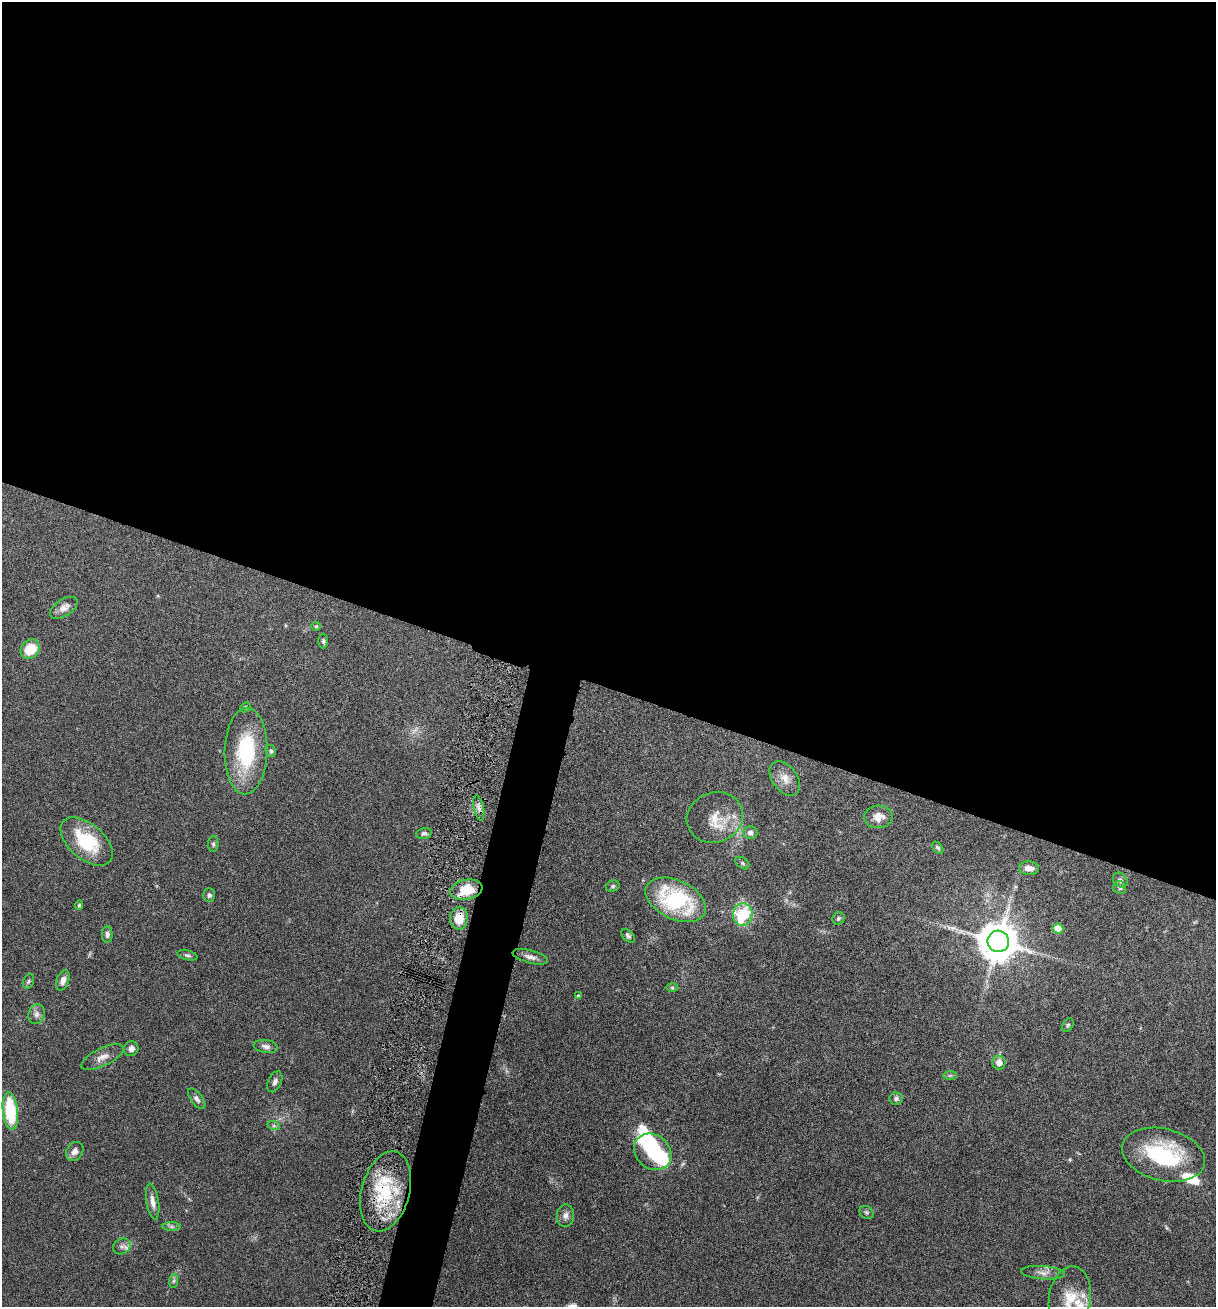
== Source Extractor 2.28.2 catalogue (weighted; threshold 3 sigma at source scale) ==
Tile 3 of 4 x 4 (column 3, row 1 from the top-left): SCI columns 2617-3830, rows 3925-5229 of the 5307 x 5252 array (HDU 1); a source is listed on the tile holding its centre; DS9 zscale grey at full resolution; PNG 1218 x 1309 px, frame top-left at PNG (2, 2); each listed source drawn as its Kron ellipse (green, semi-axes under 4 px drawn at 4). Shown black and unused: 55% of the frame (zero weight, under 5 of 9 exposures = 3% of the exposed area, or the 3 px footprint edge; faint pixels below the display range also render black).
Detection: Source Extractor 2.28.2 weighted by HDU 2 'WHT'; one run over the whole footprint, this tile lists its part. Background 0.0462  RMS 0.0032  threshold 0.013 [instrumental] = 3 sigma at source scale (4.09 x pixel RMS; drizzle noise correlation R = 1.36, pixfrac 0.8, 0.05/0.05 arcsec/px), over >= 5 px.
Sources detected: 71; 1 too faint to see at this stretch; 2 inside a brighter object's white glare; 1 long thin detection or spike segment (spike, bleed or trail) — neither listed nor drawn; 5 inside a brighter listed object's ellipse — not listed separately; the other 62 listed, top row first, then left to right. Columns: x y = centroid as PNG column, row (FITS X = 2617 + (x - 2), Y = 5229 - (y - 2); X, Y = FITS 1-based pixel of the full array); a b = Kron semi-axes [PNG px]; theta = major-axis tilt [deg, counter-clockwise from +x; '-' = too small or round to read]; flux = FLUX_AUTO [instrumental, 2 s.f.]
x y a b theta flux
64 608 16 8 32 2.1
316 626 5 4 - 0.33
323 641 7 4 -89 0.52
30 649 10 8 40 7.6
245 707 5 4 - 0.38
246 751 43 21 88 22
271 751 6 5 - 0.64
785 778 19 12 -53 3.1
479 808 13 5 -77 1.3
715 817 28 25 20 7.8
878 817 14 11 4 3.2
750 832 7 6 - 1
424 833 8 5 15 0.77
87 841 31 17 -41 16
213 844 8 5 89 0.57
938 848 7 4 -49 0.54
742 863 8 5 -37 0.56
1029 868 10 6 -5 2
1120 880 8 6 -46 0.93
613 886 7 5 17 0.56
1120 888 7 6 - 0.66
466 890 16 10 11 8.8
209 895 6 6 - 0.75
676 900 32 19 -25 29
79 905 5 4 - 0.42
743 914 11 9 83 18
459 918 11 9 87 5.3
839 918 7 6 - 0.57
1058 928 5 5 - 5.4
107 934 8 5 87 0.83
628 936 8 5 -49 0.7
998 941 11 10 - 910
187 955 10 4 -14 0.65
530 957 18 6 -15 1.7
63 980 10 6 71 1.8
29 981 8 5 73 0.58
672 987 6 4 0 0.42
578 996 4 4 - 0.5
36 1014 10 8 73 1.3
1068 1025 7 5 60 0.5
266 1046 12 6 -9 1.3
131 1049 7 7 - 1.4
102 1057 23 9 26 2.6
999 1063 7 6 - 2.2
950 1075 7 4 2 0.52
275 1082 11 6 65 1.1
197 1099 12 5 -53 1.1
896 1099 7 6 - 0.79
10 1111 19 7 -84 19
274 1126 6 4 -19 0.5
75 1152 10 8 55 1.5
653 1152 20 17 -42 15
1163 1155 42 26 -14 27
386 1191 41 24 75 20
153 1202 18 6 -81 2
866 1212 7 6 - 0.53
565 1216 11 8 86 1.4
172 1227 9 4 0 0.61
122 1246 9 7 28 1.2
1043 1273 22 6 -4 2
174 1281 7 4 88 0.58
1070 1298 32 21 82 8.2
Overlapping masked pixels (flux is a lower limit): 2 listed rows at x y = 459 918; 386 1191
Isophote crosses this tile's border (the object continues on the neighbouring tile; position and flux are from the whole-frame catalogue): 1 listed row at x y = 1070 1298